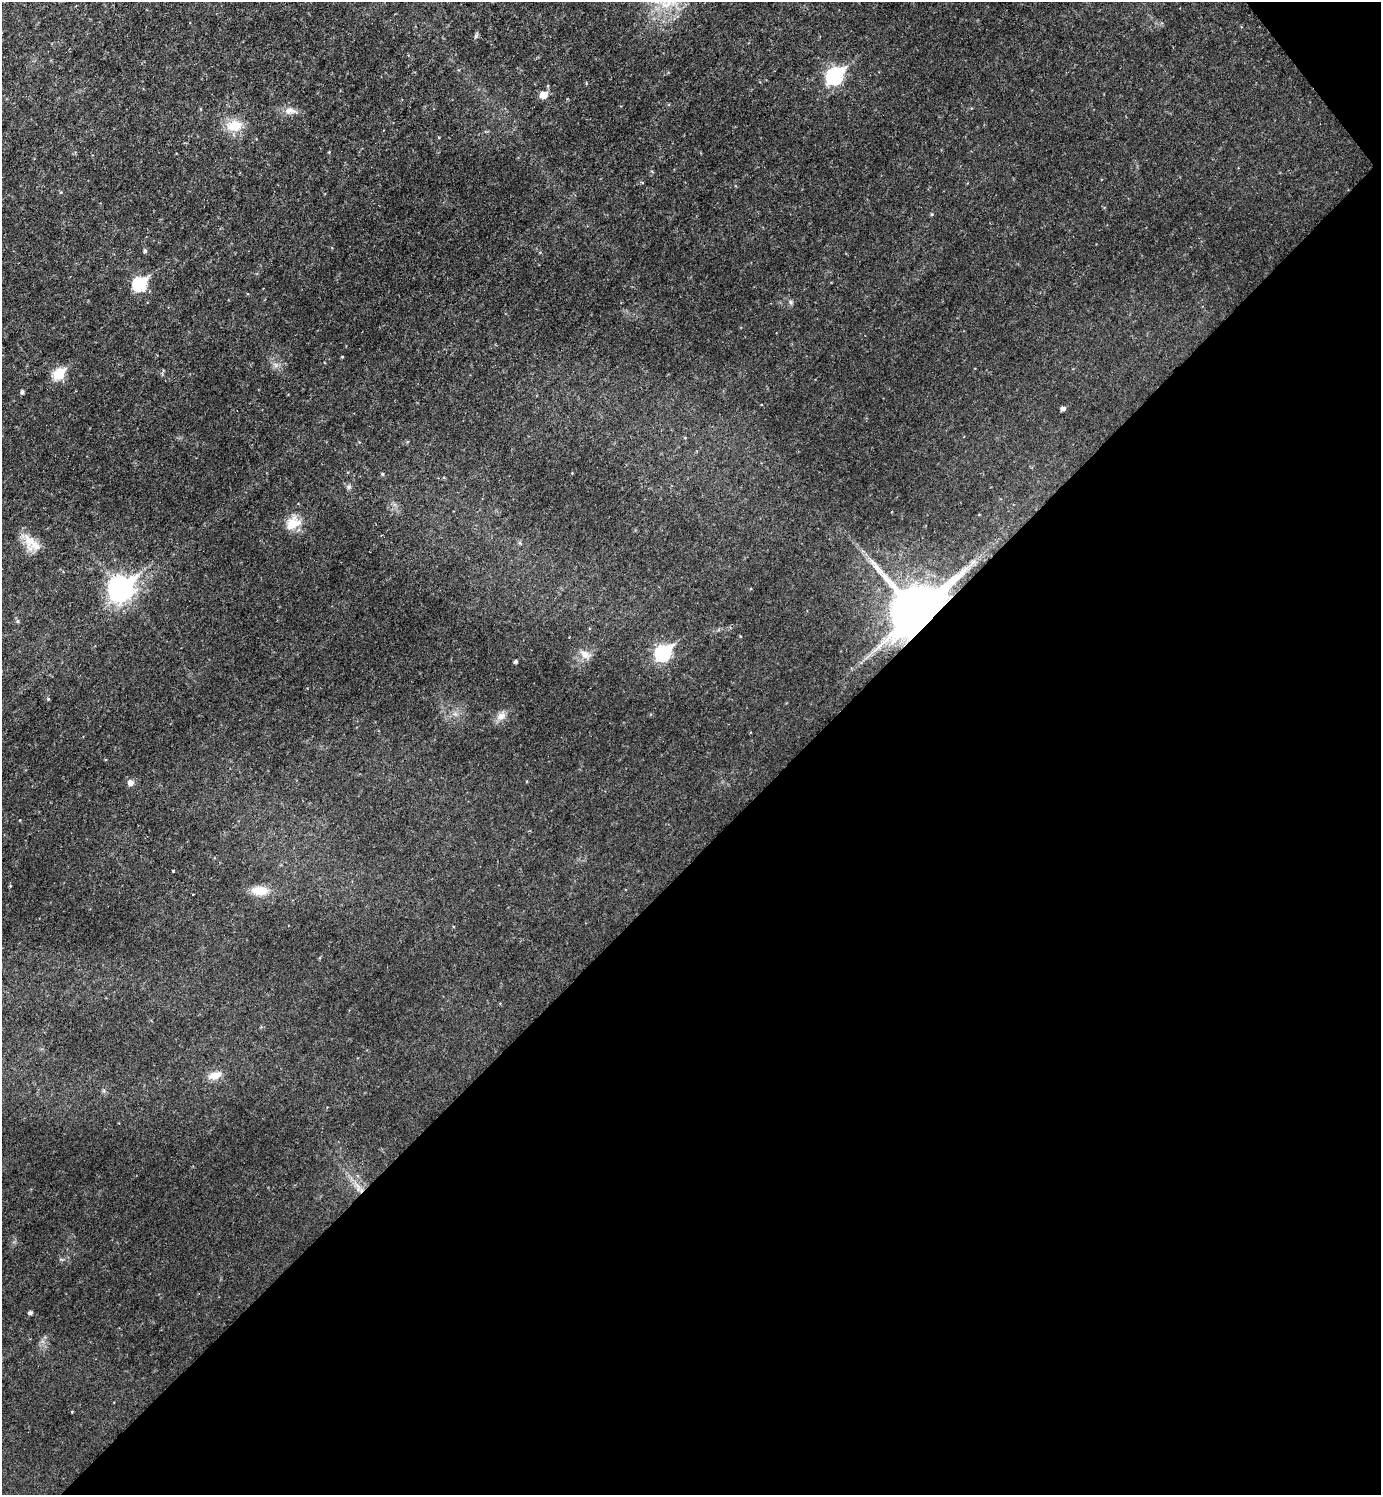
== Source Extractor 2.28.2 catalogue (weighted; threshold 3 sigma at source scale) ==
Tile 12 of 4 x 4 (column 4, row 3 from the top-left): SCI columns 4296-5674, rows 1496-2988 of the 5973 x 5975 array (HDU 1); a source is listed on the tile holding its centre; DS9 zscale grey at full resolution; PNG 1383 x 1497 px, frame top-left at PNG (2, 2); no overlay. Shown black and unused: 43% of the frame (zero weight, under 2 of 3 exposures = <1% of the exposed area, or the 3 px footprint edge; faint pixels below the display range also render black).
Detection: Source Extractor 2.28.2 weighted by HDU 2 'WHT'; one run over the whole footprint, this tile lists its part. Background 0.0392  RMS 0.0076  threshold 0.0341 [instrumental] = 3 sigma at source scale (4.5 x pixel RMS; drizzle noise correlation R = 1.50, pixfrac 1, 0.05/0.05 arcsec/px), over >= 5 px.
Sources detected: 31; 1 cosmic-ray / hot-pixel residue — not listed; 1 inside a brighter listed object's ellipse — not listed separately; the other 29 listed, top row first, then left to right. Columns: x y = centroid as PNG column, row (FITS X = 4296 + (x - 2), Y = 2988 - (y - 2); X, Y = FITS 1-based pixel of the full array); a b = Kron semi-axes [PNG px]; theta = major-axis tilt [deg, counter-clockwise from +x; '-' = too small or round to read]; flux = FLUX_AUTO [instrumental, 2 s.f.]
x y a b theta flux
835 76 9 7 43 160
543 95 6 5 - 12
290 111 16 8 -3 5.2
234 126 20 13 7 14
932 214 5 3 - 0.75
145 251 5 4 - 1.4
140 284 7 7 - 79
791 302 7 4 -88 1.3
342 357 4 3 - 0.55
59 374 7 6 - 42
22 392 4 4 - 1.6
1063 408 5 4 - 2.4
382 474 4 4 - 0.89
349 487 6 6 - 1.5
293 523 20 15 28 12
29 540 22 14 -55 11
121 589 10 9 - 470
917 612 17 13 42 4700
663 653 9 7 43 110
585 654 14 10 -34 5.4
515 661 4 3 - 1.4
48 699 4 3 - 0.76
501 716 11 9 37 4.8
130 783 6 6 - 4.7
173 871 3 2 - 0.94
260 890 20 11 2 11
215 1075 16 9 11 7
358 1187 15 3 -85 2.3
30 1313 4 4 - 1.9
Overlapping masked pixels (flux is a lower limit): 1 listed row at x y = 917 612